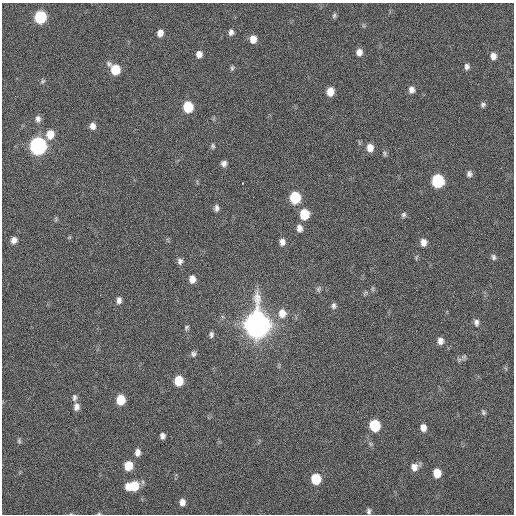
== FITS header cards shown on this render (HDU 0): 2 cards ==
NAXIS1  =                  512 / Axis length
NAXIS2  =                  512 / Axis length

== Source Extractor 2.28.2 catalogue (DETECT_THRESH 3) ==
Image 512 x 512 px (HDU 0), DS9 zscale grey, 1 PNG px = 1 image px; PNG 516 x 516 px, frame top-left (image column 1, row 512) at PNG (2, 3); no overlay
Background 32.7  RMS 4.6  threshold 13.7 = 3 sigma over >= 5 px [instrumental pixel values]
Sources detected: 70; all 70 listed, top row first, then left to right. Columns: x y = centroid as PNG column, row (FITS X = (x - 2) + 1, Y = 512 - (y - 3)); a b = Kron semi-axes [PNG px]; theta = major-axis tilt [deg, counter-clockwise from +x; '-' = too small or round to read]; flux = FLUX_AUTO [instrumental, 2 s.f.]
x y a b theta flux
334 16 7 5 73 620
40 17 8 7 - 23000
231 32 7 5 85 1200
160 33 7 6 - 2200
253 39 7 6 - 3200
359 52 7 6 - 2100
199 54 7 6 - 1800
493 56 7 6 - 1900
467 66 7 6 - 1000
232 68 7 4 76 520
115 69 9 7 -50 8800
42 81 7 5 41 530
411 90 7 6 - 1600
330 91 7 6 - 4000
483 105 6 5 - 720
188 107 8 7 - 12000
38 119 8 6 84 1300
92 126 7 7 - 1700
50 134 9 8 - 4000
38 146 8 8 - 100000
213 146 6 5 - 580
370 148 8 7 - 2700
385 153 7 5 -77 590
224 163 7 6 - 1200
469 174 7 6 - 1000
438 181 8 7 - 28000
242 183 3 2 - 630
295 198 8 7 - 16000
216 208 8 5 -88 1100
304 214 8 7 - 9000
404 215 7 6 - 730
299 228 9 7 -80 1700
14 240 7 7 - 1700
282 242 8 7 - 1600
423 242 8 7 - 2000
494 257 8 6 -68 820
180 261 8 7 - 1000
192 279 8 6 90 2300
318 289 9 5 80 710
365 293 8 4 45 530
100 295 2 2 - 160
119 300 8 6 84 1300
334 306 8 6 -80 940
282 313 11 9 -90 3200
476 323 10 7 -85 1100
257 325 11 9 -90 660000
186 328 7 5 60 590
211 334 8 6 -89 810
440 341 8 6 90 1600
193 354 8 7 - 890
464 357 8 6 2 820
179 381 8 7 - 8200
74 397 9 6 88 950
121 400 8 7 - 7100
76 407 9 7 81 1500
483 412 7 5 -64 590
375 426 8 7 - 14000
423 428 8 6 -74 1900
162 436 6 5 - 1100
19 441 7 5 -76 480
137 452 8 6 87 1700
128 466 8 7 - 5500
415 467 11 8 27 2300
437 473 8 6 -86 4700
316 479 8 7 - 10000
129 486 8 7 - 3000
134 486 9 8 - 6600
182 502 7 6 - 1800
369 511 6 5 - 770
99 513 5 3 - 280
At the frame edge (FLAGS 8, measured only in part): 1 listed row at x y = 99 513